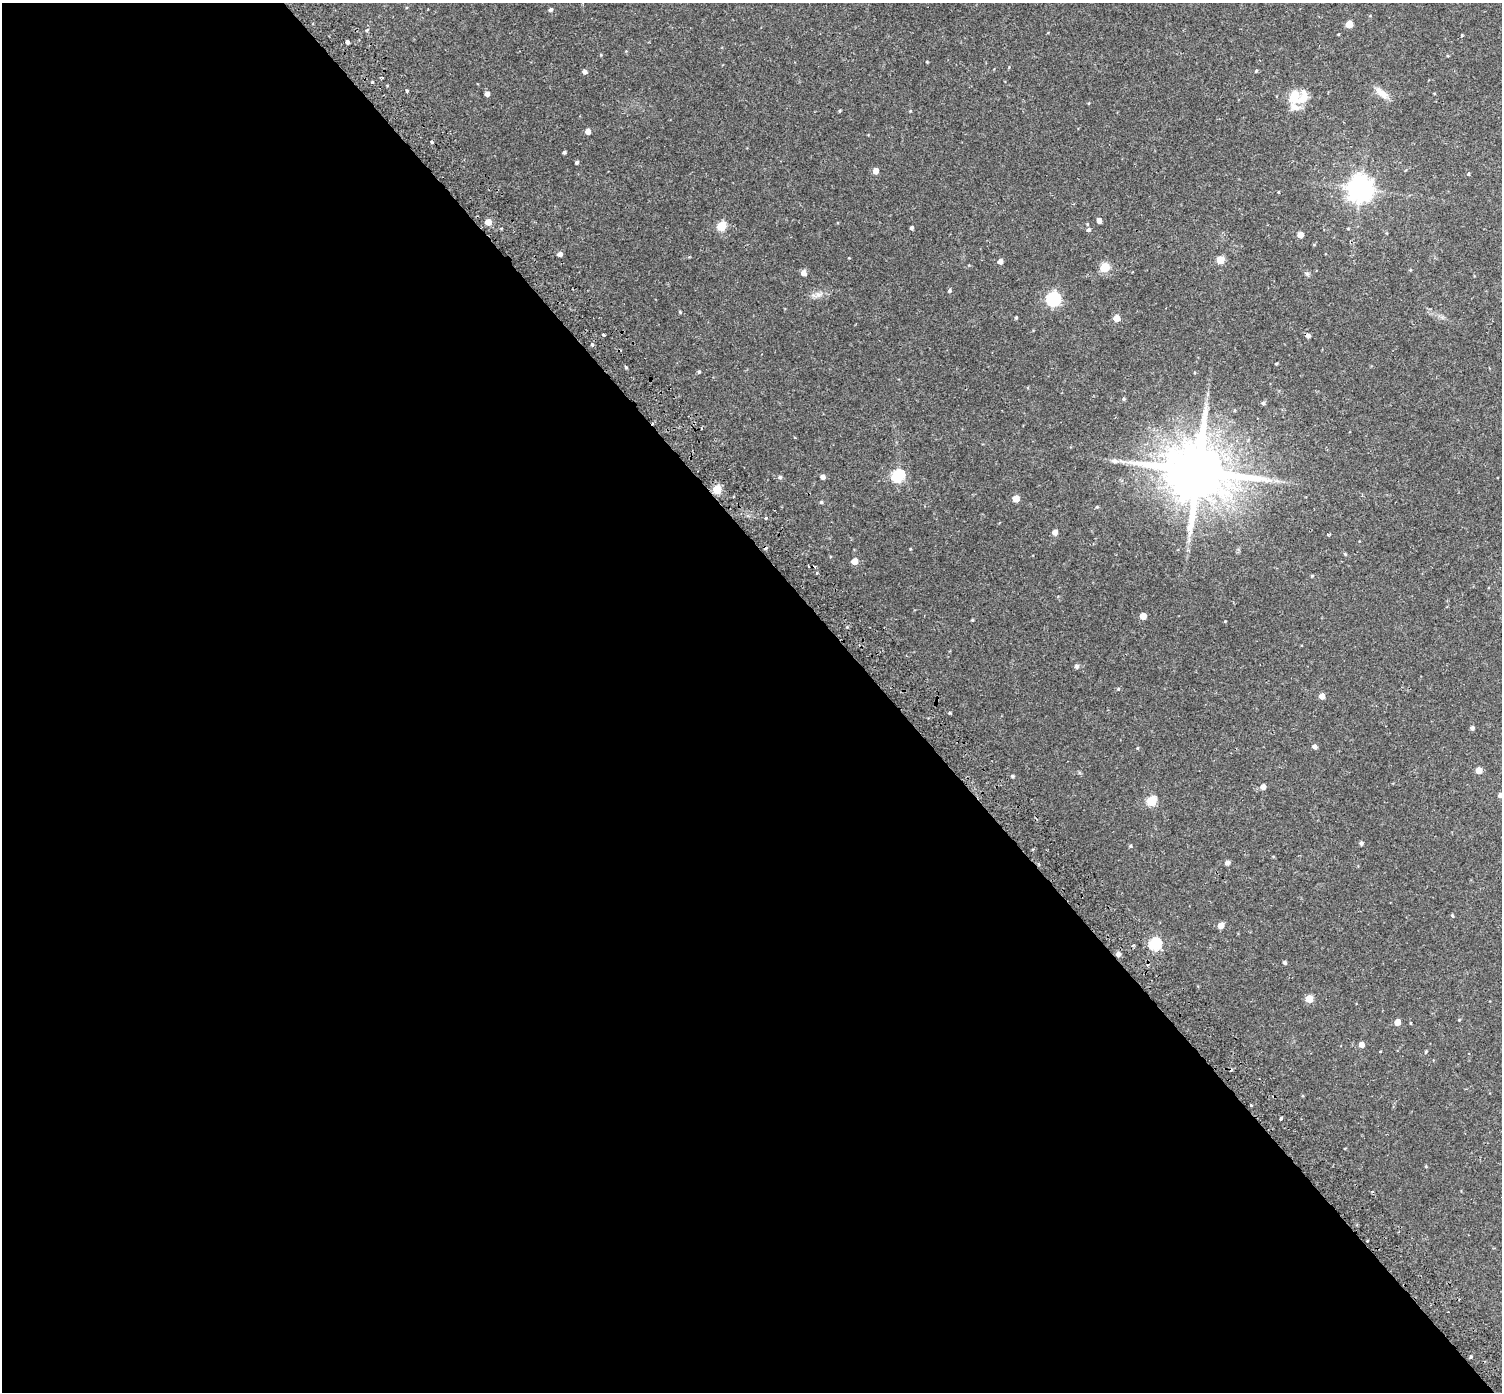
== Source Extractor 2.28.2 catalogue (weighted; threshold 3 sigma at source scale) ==
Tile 9 of 4 x 4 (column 1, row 3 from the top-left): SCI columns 70-1569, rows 1631-3020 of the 6143 x 6102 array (HDU 1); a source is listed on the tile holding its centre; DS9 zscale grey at full resolution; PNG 1504 x 1394 px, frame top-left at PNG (2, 3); no overlay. Shown black and unused: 59% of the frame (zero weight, under 2 of 3 exposures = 5% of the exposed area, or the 3 px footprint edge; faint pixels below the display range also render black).
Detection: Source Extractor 2.28.2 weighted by HDU 2 'WHT'; one run over the whole footprint, this tile lists its part. Background 0.0598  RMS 0.0046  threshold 0.0206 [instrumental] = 3 sigma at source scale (4.5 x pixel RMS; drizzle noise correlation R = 1.50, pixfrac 1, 0.0396/0.0396 arcsec/px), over >= 5 px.
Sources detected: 103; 6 cosmic-ray / hot-pixel residue — not listed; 2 inside a brighter listed object's ellipse — not listed separately; the other 95 listed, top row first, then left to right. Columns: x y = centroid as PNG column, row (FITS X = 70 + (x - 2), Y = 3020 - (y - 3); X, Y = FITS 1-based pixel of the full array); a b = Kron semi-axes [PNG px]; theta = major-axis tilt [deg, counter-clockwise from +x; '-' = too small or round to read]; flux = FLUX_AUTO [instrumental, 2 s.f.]
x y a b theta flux
551 10 5 4 - 0.94
1349 24 5 5 - 6.5
367 30 5 4 - 0.54
1462 35 4 3 - 0.35
347 42 4 3 - 4
1256 71 5 4 - 0.45
585 72 5 5 - 1.2
382 78 4 2 - 0.52
372 82 3 3 - 1.3
407 91 4 3 - 0.48
1382 93 21 8 -41 3.8
487 94 4 4 - 1.8
1294 96 19 14 -80 7.9
840 111 4 3 - 0.4
910 111 5 3 - 0.35
588 131 4 4 - 2.8
432 142 4 3 - 0.5
564 152 3 3 - 0.7
577 162 4 4 - 0.76
875 171 5 5 - 3.2
1469 174 4 4 - 0.85
1360 189 8 8 - 410
1099 220 5 4 - 2
488 222 5 5 - 4.8
721 226 5 5 - 18
912 228 4 3 - 0.86
1088 230 5 5 - 0.84
1300 235 5 5 - 3.7
560 254 4 4 - 1.8
1220 260 5 5 - 8.7
1000 262 5 5 - 2
1105 267 5 5 - 18
804 273 5 5 - 2.5
1307 274 6 5 - 0.79
949 291 5 5 - 0.66
818 295 11 6 30 1.9
1053 299 6 6 - 68
680 312 5 3 - 0.39
1016 318 4 3 - 0.46
1116 318 5 5 - 4.5
1308 336 5 4 - 1.3
592 345 4 4 - 0.5
1276 364 5 3 - 0.39
699 372 5 4 - 0.55
1123 399 5 3 - 0.45
1263 403 5 5 - 0.64
1206 407 10 4 77 1.6
1115 461 8 7 - 1.4
1197 471 18 15 9 3400
898 476 6 6 - 46
780 477 5 5 - 0.8
823 477 5 4 - 1.6
717 489 5 5 - 14
1016 499 5 5 - 5.7
821 502 4 4 - 0.55
1097 507 5 4 - 0.46
766 517 3 3 - 1.9
1055 532 5 5 - 2.4
1345 554 5 4 - 0.42
854 561 5 5 - 3.9
808 566 3 2 - 0.55
1312 576 4 4 - 0.4
1143 616 5 5 - 4.5
972 620 5 3 - 0.35
1225 621 3 3 - 0.27
1076 666 6 5 - 1
1118 689 5 4 - 0.41
1322 696 5 5 - 2.9
949 713 3 3 - 0.77
1472 728 4 4 - 1
1315 747 5 5 - 1.4
1479 770 5 5 - 4
1013 776 4 3 - 0.54
1263 787 5 4 - 2.7
1500 795 5 5 - 1.6
1151 801 6 5 - 20
1361 843 4 4 - 0.96
1130 846 5 3 - 0.44
1033 849 4 3 - 0.41
1227 862 6 5 - 1.1
1453 916 4 3 - 0.91
1221 925 5 4 - 4.2
1155 944 6 6 - 43
1118 954 5 5 - 1.5
1285 962 4 4 - 0.85
1309 999 5 5 - 7.1
1459 1020 4 3 - 0.32
1397 1022 5 5 - 3.6
1361 1045 5 4 - 2.7
1380 1051 3 3 - 0.99
1426 1052 5 3 - 0.43
1251 1105 3 2 - 0.75
1281 1118 4 2 - 0.58
1372 1192 4 2 - 0.41
1471 1357 4 3 - 0.46
Overlapping masked pixels (flux is a lower limit): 1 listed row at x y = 1118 954
Isophote crosses this tile's border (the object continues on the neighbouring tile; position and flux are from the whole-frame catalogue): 1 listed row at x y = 1500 795
Unlisted compact peaks at least as high as the median listed source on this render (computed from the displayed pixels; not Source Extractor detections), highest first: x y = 626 367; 603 335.